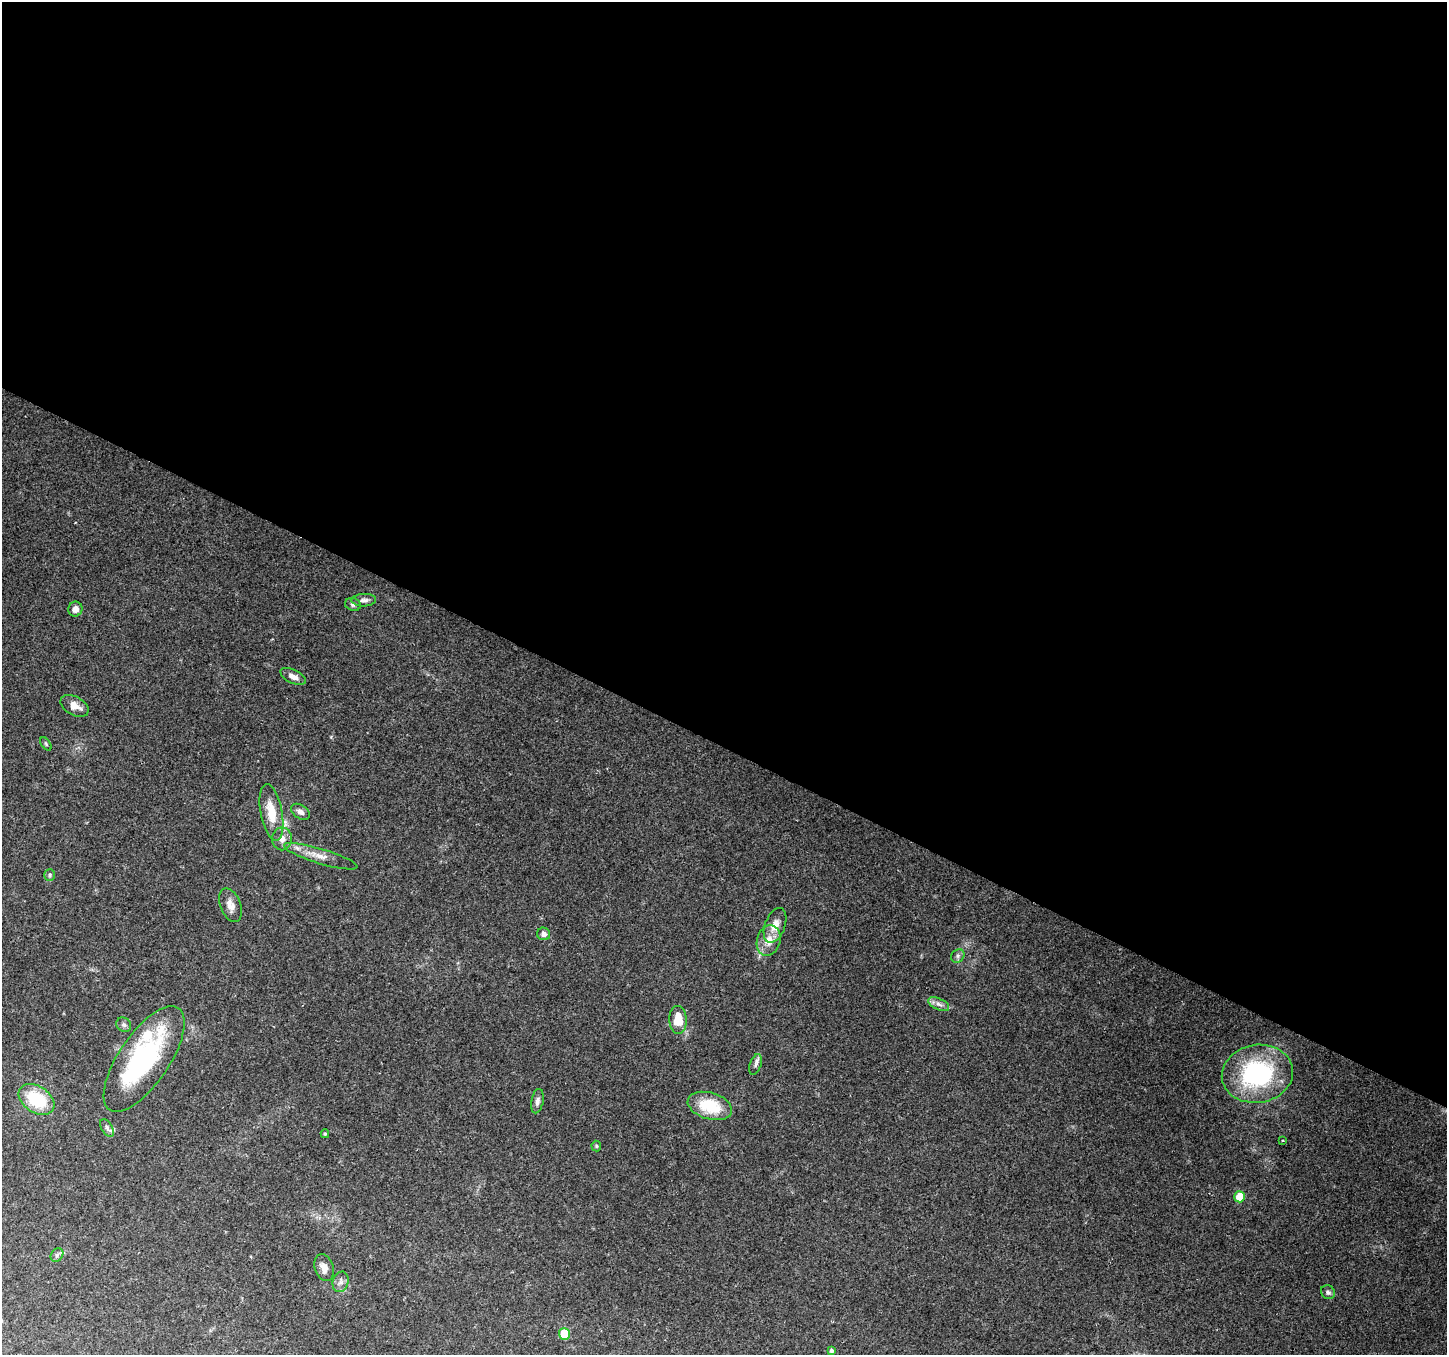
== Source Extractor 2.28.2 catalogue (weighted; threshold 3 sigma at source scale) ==
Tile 3 of 4 x 4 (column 3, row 1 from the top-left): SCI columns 2891-4335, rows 4261-5613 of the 5785 x 5878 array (HDU 1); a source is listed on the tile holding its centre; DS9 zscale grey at full resolution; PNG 1449 x 1357 px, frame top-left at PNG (2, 2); each listed source drawn as its Kron ellipse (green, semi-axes under 4 px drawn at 4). Shown black and unused: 55% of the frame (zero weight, under 2 of 3 exposures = <1% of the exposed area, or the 3 px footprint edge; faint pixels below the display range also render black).
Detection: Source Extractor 2.28.2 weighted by HDU 2 'WHT'; one run over the whole footprint, this tile lists its part. Background 0.142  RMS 0.0071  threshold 0.0321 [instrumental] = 3 sigma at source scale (4.5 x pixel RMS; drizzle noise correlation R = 1.50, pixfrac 1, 0.0396/0.0396 arcsec/px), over >= 5 px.
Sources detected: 39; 1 inside a brighter object's white glare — neither listed nor drawn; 2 inside a brighter listed object's ellipse — not listed separately; the other 36 listed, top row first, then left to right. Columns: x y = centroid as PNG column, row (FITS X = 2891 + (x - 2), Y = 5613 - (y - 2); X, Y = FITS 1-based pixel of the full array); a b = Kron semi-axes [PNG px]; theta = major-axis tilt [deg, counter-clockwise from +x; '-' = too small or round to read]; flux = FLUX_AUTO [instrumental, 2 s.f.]
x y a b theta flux
364 600 12 6 2 2.8
353 604 8 6 -15 1.9
75 609 7 7 - 4
293 676 13 6 -26 4.6
75 706 15 9 -28 7.1
46 744 7 4 -55 0.92
271 812 29 10 -79 16
300 812 10 6 -33 3.1
282 839 11 10 - 4.9
321 856 38 7 -17 9.4
50 875 6 5 - 1.3
230 905 17 10 -69 5.9
775 925 18 10 70 8.1
544 934 6 6 - 3.2
769 940 15 11 75 8.8
958 956 7 6 - 1.7
939 1004 11 5 -25 2.9
678 1020 14 8 -87 15
124 1025 8 6 -44 2
144 1059 61 25 56 100
755 1065 11 5 73 2.3
1257 1074 36 29 9 91
36 1099 20 13 -33 33
537 1101 12 6 79 3.3
710 1106 23 13 -17 26
107 1128 10 5 -60 2
325 1134 4 3 - 0.95
1282 1140 3 2 - 0.78
596 1146 5 5 - 0.94
1240 1197 5 5 - 14
57 1255 7 5 48 1.9
324 1268 14 9 -73 5.5
341 1282 10 8 73 3.3
1328 1292 7 6 - 1.9
564 1334 6 5 - 24
831 1351 4 3 - 1.4